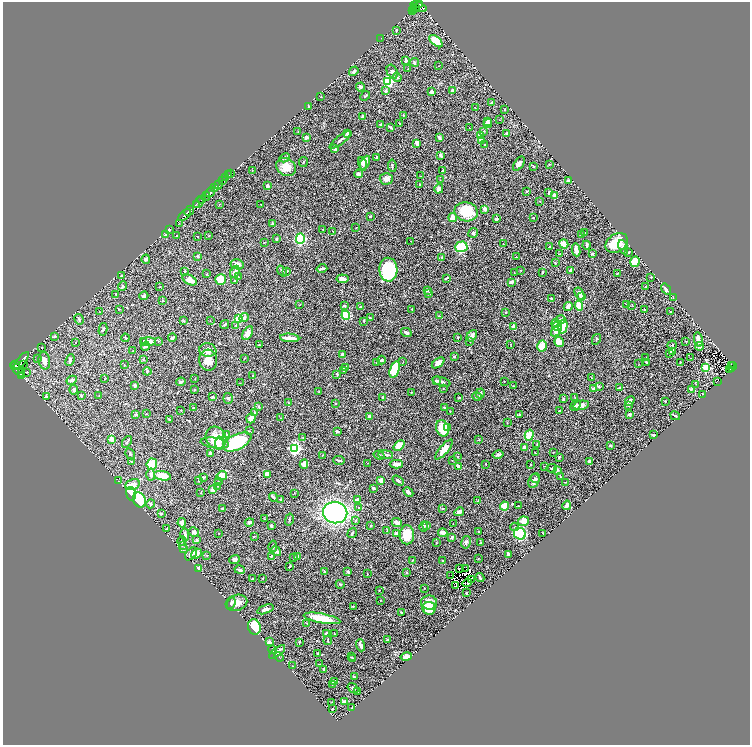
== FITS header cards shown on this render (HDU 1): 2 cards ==
NAXIS1  =                 1495
NAXIS2  =                 1486

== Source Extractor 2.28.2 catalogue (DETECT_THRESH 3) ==
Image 1495 x 1486 px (HDU 1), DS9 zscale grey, zoomed out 1/2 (1 PNG px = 2 x 2 image px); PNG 752 x 747 px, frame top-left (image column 2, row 1486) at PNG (3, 2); each listed source drawn as its Kron ellipse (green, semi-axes under 4 px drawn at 4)
Background 1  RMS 0.022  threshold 0.0666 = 3 sigma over >= 5 px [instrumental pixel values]
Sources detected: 537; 28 cannot appear on this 1/2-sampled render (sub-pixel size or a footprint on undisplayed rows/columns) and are neither listed nor drawn; of the other 509, the 500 brightest by FLUX_AUTO listed and drawn (9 fainter detections omitted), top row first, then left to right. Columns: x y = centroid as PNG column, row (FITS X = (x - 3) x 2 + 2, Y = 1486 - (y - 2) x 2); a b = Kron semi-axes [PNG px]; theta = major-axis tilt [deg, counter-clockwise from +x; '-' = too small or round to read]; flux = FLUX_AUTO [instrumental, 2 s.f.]
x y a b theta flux
420 5 4 2 - 600
415 7 2 1 - 83
419 7 9 2 -22 490
413 9 2 1 - 130
412 11 2 1 - 89
396 31 4 2 - 2.3
381 38 2 2 - 1.2
436 41 8 4 -41 100
406 60 3 2 - 8.8
414 62 4 3 - 6.4
439 66 2 1 - 1.4
407 69 2 2 - 2.2
354 71 5 3 - 6.3
392 72 7 5 -61 15
397 77 5 3 - 5.1
388 81 3 3 - 590
361 87 4 3 - 9.3
452 90 3 3 - 11
386 91 4 3 - 6.1
432 92 4 3 - 11
365 96 5 2 - 3.7
321 97 2 2 - 1.5
492 102 3 2 - 6.5
308 106 3 2 - 4.5
475 108 2 2 - 1.5
505 109 2 2 - 3.6
403 115 3 2 - 2.5
363 117 4 3 - 17
500 120 2 1 - 1.2
487 121 3 2 - 6.7
400 123 3 2 - 1.6
488 123 5 4 - 13
380 124 3 2 - 2.5
390 127 4 2 - 4.1
469 128 2 2 - 1.9
484 131 3 3 - 3.2
298 132 3 2 - 2
507 133 3 3 - 5.1
348 134 4 3 - 23
480 135 4 3 - 28
306 137 3 3 - 14
439 138 4 3 - 10
340 140 13 2 38 9.6
481 141 4 3 - 20
417 143 4 3 - 15
485 145 2 2 - 1.8
335 149 4 3 - 5.9
440 155 3 2 - 18
377 157 3 2 - 5.4
285 158 5 3 - 4.9
303 162 5 2 - 3.2
365 163 7 4 65 23
362 164 7 3 -77 12
519 164 8 4 55 14
549 164 3 2 - 2.3
392 166 6 3 -82 4.6
534 166 3 2 - 2.2
286 167 10 8 -34 43
252 171 3 2 - 1.9
443 171 3 2 - 2.7
230 173 2 1 - 10
358 174 4 3 - 13
229 175 2 1 - 37
420 176 2 2 - 1.7
225 178 2 1 - 80
386 179 6 6 - 23
440 180 2 2 - 1.7
222 181 3 1 - 180
568 181 3 2 - 6.8
218 185 4 2 - 760
420 185 2 2 - 2.5
267 186 3 2 - 13
215 187 3 1 - 330
439 189 5 4 - 13
210 192 5 2 - 2400
526 192 3 2 - 2.7
549 193 3 2 - 5.2
206 196 5 2 - 690
554 196 3 3 - 25
202 199 3 1 - 300
540 201 2 2 - 1.7
198 203 6 2 53 460
196 204 2 1 - 170
219 204 3 2 - 1.3
261 204 2 1 - 1.3
485 209 4 3 - 19
189 211 6 2 47 1200
466 212 11 9 -11 140
185 215 8 2 42 1300
370 216 2 2 - 5.6
453 217 4 4 - 31
533 218 2 2 - 8.4
496 219 3 2 - 12
179 223 2 2 - 1.6
272 224 4 3 - 6.8
356 228 2 1 - 1.2
323 229 2 2 - 1.8
169 230 2 2 - 3.3
333 231 2 1 - 1.4
585 232 2 1 - 1.8
473 233 5 4 - 9.3
581 234 3 3 - 2.4
165 235 4 3 - 13
209 235 3 3 - 3.4
177 236 2 2 - 2.9
198 236 2 2 - 1.3
276 239 3 2 - 2.9
300 239 5 4 - 210
411 241 3 2 - 1.7
264 242 2 1 - 1.7
617 243 12 9 36 100
503 244 2 1 - 1.6
564 244 5 3 - 49
587 245 4 2 - 12
461 247 6 5 - 120
550 247 2 2 - 3.5
623 247 7 4 -68 11
576 250 6 3 -81 22
629 252 3 3 - 4.5
560 254 3 2 - 3.5
592 254 3 2 - 5.7
197 256 3 2 - 8.1
442 257 4 2 - 2.5
516 257 2 1 - 1.3
146 259 4 3 - 8.1
635 262 5 4 - 120
555 263 3 2 - 2.6
237 264 6 5 - 29
322 268 5 2 - 11
388 270 12 9 -87 280
521 270 2 2 - 3.8
185 271 3 3 - 2.2
282 271 6 3 -52 8.6
287 271 2 2 - 6.1
571 271 3 2 - 13
235 272 6 3 64 22
542 272 3 2 - 3.3
514 273 2 1 - 1.3
617 273 3 2 - 2.3
206 274 2 2 - 1.8
121 275 2 2 - 2.7
238 277 2 2 - 3.3
651 277 3 2 - 2.3
446 278 4 2 - 4
221 279 5 5 - 71
342 279 6 4 -6 16
190 280 7 4 -29 28
235 280 2 2 - 2.1
511 282 4 2 - 12
123 286 5 3 - 8.1
160 287 3 2 - 1.7
645 287 3 2 - 2.3
666 289 6 3 -54 19
427 291 3 3 - 7.2
116 294 3 2 - 3.4
428 294 3 3 - 3.9
579 294 6 4 -59 14
144 296 4 3 - 4.9
581 297 4 4 - 6.9
673 297 2 1 - 1.8
551 298 3 3 - 3.1
162 300 3 3 - 3.2
627 304 3 2 - 2.1
300 305 2 1 - 1.3
632 305 2 2 - 1.9
345 306 4 3 - 3.6
361 306 4 3 - 6.5
579 306 5 3 - 64
568 307 5 3 - 11
119 309 3 2 - 2.3
412 309 3 2 - 2.4
644 310 3 3 - 3.8
100 312 2 1 - 1.2
506 312 2 2 - 3.5
670 312 3 2 - 2.3
346 315 5 4 - 130
439 316 4 1 - 2
244 318 5 3 - 16
370 318 2 1 - 2.7
79 319 5 3 - 8.6
238 319 4 4 - 50
561 319 5 3 - 11
210 320 2 1 - 1.2
184 321 4 3 - 4.3
364 321 2 2 - 3.5
225 324 5 3 - 4.3
556 324 4 4 - 7.8
236 325 3 3 - 3.7
557 326 5 3 - 8
563 326 7 4 77 88
514 327 3 3 - 41
103 329 6 3 76 5.4
556 330 7 3 53 24
406 332 5 3 - 7.9
247 333 7 4 60 26
55 336 3 3 - 4.2
472 336 6 4 53 18
458 337 4 2 - 3.2
125 338 4 2 - 3.1
172 338 4 3 - 7
290 338 9 2 -4 34
596 339 6 3 62 3.6
698 339 7 3 -78 34
158 341 3 2 - 2.2
470 341 2 2 - 2
686 341 3 2 - 1.8
76 342 3 2 - 2
143 342 2 2 - 3.7
148 342 8 4 0 34
559 342 5 4 - 26
511 344 2 1 - 1.4
260 345 2 2 - 3.3
672 345 4 2 - 3.1
145 346 4 3 - 11
542 346 5 4 - 60
699 346 4 3 - 16
42 347 2 1 - 2.1
208 350 8 7 - 33
133 351 2 1 - 1.8
672 351 4 4 - 25
670 353 3 2 - 3.6
342 354 3 2 - 7.2
454 357 3 3 - 4.5
646 357 3 2 - 2
37 358 3 2 - 2.4
244 358 3 2 - 2.1
691 358 2 1 - 1.1
70 360 6 4 66 9.2
143 360 3 2 - 2.1
208 360 10 9 - 46
381 360 4 3 - 6.8
22 361 11 4 51 3700
44 361 9 5 -79 35
403 362 3 2 - 2.2
646 362 3 2 - 6.1
680 362 2 2 - 3.3
377 363 2 2 - 3.4
438 363 7 4 38 25
24 364 2 1 - 61
639 364 3 1 - 1.2
16 365 3 1 - 580
124 365 2 2 - 1.9
731 366 3 2 - 67
346 367 3 3 - 4.4
732 367 5 2 - 190
706 368 3 3 - 220
17 370 9 4 -48 3800
21 370 4 1 - 300
395 370 8 4 71 140
730 370 2 1 - 63
147 371 4 3 - 5.3
343 371 4 3 - 3.7
26 372 3 2 - 2.2
337 374 3 2 - 4.3
21 375 3 1 - 270
253 375 2 1 - 1.1
591 378 2 2 - 1.3
105 379 2 2 - 1.6
195 379 2 1 - 1.2
72 380 5 3 - 11
436 381 4 2 - 4.1
504 381 2 2 - 1.4
717 381 2 1 - 1.1
181 382 5 3 - 9.7
441 382 9 3 -17 13
240 383 2 2 - 1.4
696 384 3 2 - 2
135 385 3 3 - 6.7
513 386 3 2 - 2.2
599 387 4 3 - 5.5
619 388 3 2 - 6
443 389 3 2 - 1.8
594 389 4 2 - 20
691 389 4 3 - 4
74 390 5 4 - 8.1
194 390 2 2 - 2.7
319 391 3 2 - 2.2
412 392 3 2 - 1.8
480 393 5 3 - 14
703 394 2 2 - 2.1
46 396 3 3 - 5.3
81 396 4 3 - 3.3
99 396 3 1 - 1.6
212 397 3 3 - 4.8
383 397 4 2 - 3
459 397 2 2 - 3.1
477 397 5 3 - 6.5
575 397 2 2 - 1.7
228 398 5 4 - 7.2
563 399 3 2 - 5.9
630 401 5 3 - 13
665 401 2 2 - 2.6
288 402 3 2 - 2.2
335 404 3 2 - 1.7
575 405 6 4 48 8.7
581 405 8 4 11 26
629 405 3 3 - 3.5
259 407 3 2 - 5
444 407 2 2 - 2.7
193 408 3 3 - 3
181 410 2 2 - 2.9
450 411 3 2 - 1.9
559 411 2 2 - 2.3
255 413 4 2 - 9.2
136 414 3 2 - 8.1
146 414 2 2 - 1.9
519 414 3 2 - 4.1
630 414 3 2 - 10
369 416 3 2 - 9.1
675 416 5 2 - 5.1
251 418 5 4 - 22
281 418 2 1 - 1.9
170 420 3 2 - 4.9
507 423 3 2 - 2.2
447 427 3 2 - 3.3
442 428 8 6 -67 77
249 431 3 2 - 2.2
337 431 3 2 - 7.9
226 435 3 3 - 4.5
529 435 5 4 - 56
653 435 2 2 - 19
216 438 11 10 - 98
303 438 3 2 - 2.6
111 439 4 4 - 22
479 440 2 2 - 2.6
127 442 6 3 57 6.4
237 442 15 7 26 310
215 443 14 5 -7 27
220 443 7 4 87 13
537 444 3 2 - 2.5
399 445 6 4 41 48
610 446 3 2 - 5.8
295 448 3 3 - 720
525 448 3 3 - 24
444 450 12 4 49 40
553 452 2 1 - 1.8
210 453 3 3 - 5.8
535 453 3 2 - 1.4
130 454 6 3 -61 5.8
498 454 5 3 - 11
322 455 3 2 - 1.7
379 455 5 3 - 5.1
386 455 7 3 -7 13
458 457 2 2 - 2.5
559 457 3 3 - 4.4
339 460 6 2 -3 4.3
452 460 2 2 - 2.1
132 462 3 2 - 2.4
589 462 4 3 - 11
368 463 2 2 - 1.4
152 464 5 5 - 100
304 464 4 3 - 28
396 464 6 3 0 24
486 464 2 1 - 2.1
531 465 2 2 - 1.7
459 466 3 3 - 28
545 466 3 2 - 1.9
551 468 5 3 - 4.7
557 470 4 3 - 4.7
151 474 6 4 -89 14
267 474 4 3 - 24
162 476 8 4 -12 69
222 476 5 4 - 53
204 477 4 2 - 4.7
560 477 3 2 - 2.3
535 478 5 3 - 7.2
199 480 3 3 - 4.6
380 480 4 3 - 11
398 480 6 3 -33 9.2
118 481 3 2 - 2
534 481 7 5 62 18
218 482 4 3 - 4.4
565 482 2 2 - 1.5
133 484 7 5 15 36
218 486 3 2 - 1.7
374 488 3 3 - 5
213 490 3 3 - 25
408 492 6 2 -46 11
201 493 2 2 - 1.9
294 493 3 2 - 1.6
131 494 7 4 -76 260
273 497 4 2 - 9.5
280 499 3 3 - 3.3
139 500 8 6 -65 230
357 500 3 3 - 18
478 501 3 1 - 1.5
150 504 4 3 - 7.6
567 505 4 3 - 19
504 506 4 4 - 95
519 506 2 1 - 1.1
359 508 3 2 - 2.4
442 508 3 2 - 2.2
222 509 3 2 - 1.5
459 512 5 3 - 22
335 513 12 10 -11 820
161 514 3 3 - 4.9
264 519 2 2 - 1.7
289 520 6 2 76 4.4
356 520 4 3 - 4.1
524 521 5 4 - 30
249 522 4 3 - 8.9
397 522 5 2 - 25
182 523 4 4 - 18
453 524 2 2 - 1.3
271 526 2 2 - 20
370 526 3 2 - 2.1
424 526 5 3 - 8.3
427 526 3 3 - 3.3
515 527 4 3 - 5.3
166 529 2 2 - 2
387 531 3 2 - 1.9
194 532 5 4 - 12
479 532 3 2 - 2.6
218 533 2 1 - 1.2
352 533 5 3 - 6
396 533 3 3 - 12
443 533 4 3 - 18
543 533 2 2 - 1.3
520 534 6 5 - 270
185 535 7 3 -85 15
407 535 9 7 90 91
254 536 4 2 - 3.1
452 537 3 2 - 12
197 540 3 3 - 7.7
182 541 4 4 - 6.7
436 542 3 2 - 1.8
466 542 6 4 79 9.6
481 542 3 3 - 2.6
182 546 3 2 - 2
273 546 6 3 79 6
184 549 4 3 - 3.3
276 551 5 3 - 17
191 554 7 5 48 18
196 554 6 4 44 30
508 554 3 3 - 7.6
207 556 3 2 - 2.4
271 556 4 2 - 3.6
298 556 4 3 - 7.4
294 558 3 2 - 3.4
478 558 3 2 - 1.8
235 560 5 4 - 13
412 561 4 2 - 2.6
443 561 4 2 - 2.3
289 566 2 2 - 3
198 568 4 2 - 19
460 568 2 1 - 2.8
465 569 2 1 - 2.3
240 570 5 3 - 11
325 572 3 2 - 7.3
348 572 3 3 - 6.4
407 573 3 3 - 2.9
367 574 3 2 - 1.9
451 576 2 1 - 10
263 578 2 1 - 2.1
480 578 4 2 - 7.7
252 579 3 2 - 5
471 579 2 1 - 1.9
467 583 5 3 - 2.5
340 584 4 2 - 3.1
456 586 2 1 - 2
424 588 2 1 - 2
379 590 3 2 - 2.1
466 592 2 2 - 2.5
380 601 2 2 - 1.8
429 602 8 7 - 27
231 603 6 4 68 6.2
236 603 11 8 17 35
353 606 2 2 - 3.3
429 608 6 6 - 89
265 609 8 4 21 12
401 613 2 2 - 5.5
322 618 18 5 -11 79
307 623 2 2 - 2.8
254 627 8 6 -74 150
326 633 4 2 - 3.8
334 633 3 2 - 1.5
388 639 4 2 - 2.7
328 640 4 2 - 3
269 642 3 3 - 18
299 642 3 2 - 2.3
361 645 6 2 -71 17
272 649 4 1 - 1.6
277 652 9 4 35 19
318 654 3 2 - 2.7
279 657 5 2 - 2.8
351 657 3 2 - 2
406 657 6 3 13 18
353 658 2 2 - 2
319 664 3 2 - 1.5
293 666 2 1 - 1.5
323 670 3 2 - 4.7
354 677 2 2 - 5.6
334 682 4 2 - 9
332 684 4 2 - 2
353 688 6 4 -35 7.8
357 692 2 1 - 1.3
332 702 3 2 - 1.4
344 702 4 3 - 16
352 707 2 1 - 1.8
332 709 2 1 - 2.6
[9 fainter detections neither listed nor drawn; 28 sub-pixel or undisplayed-footprint detections neither listed nor drawn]